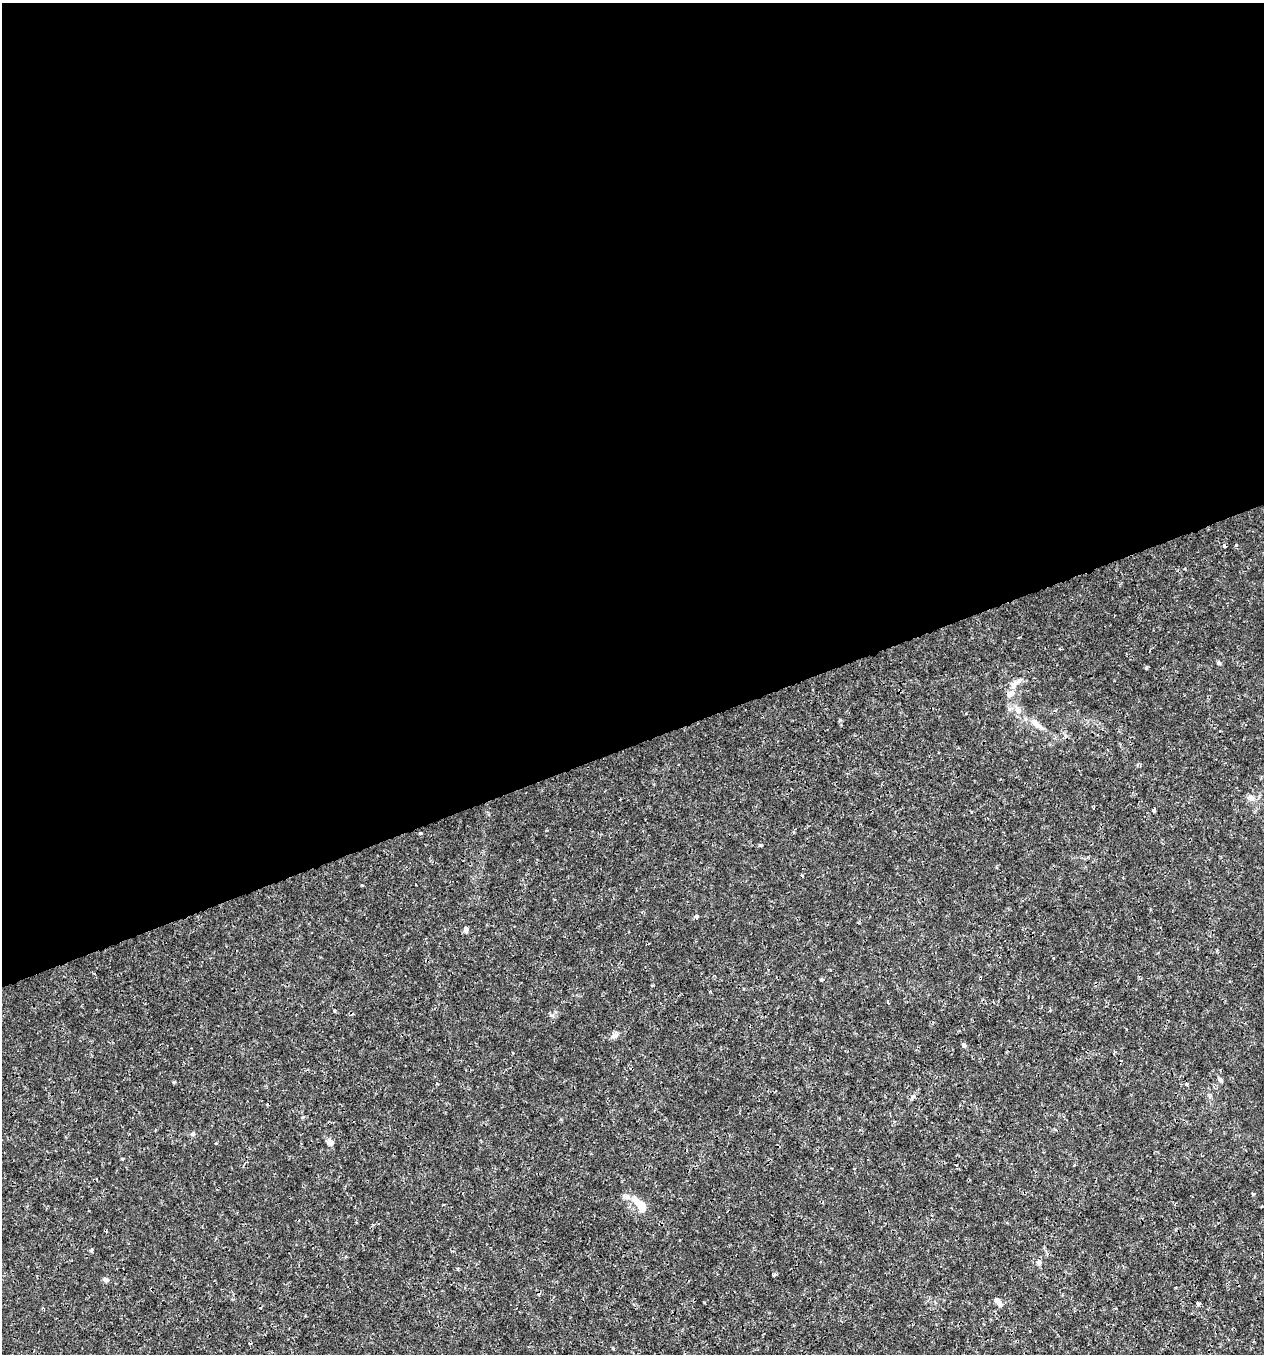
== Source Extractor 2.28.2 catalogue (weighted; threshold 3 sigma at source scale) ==
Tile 2 of 4 x 4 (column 2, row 1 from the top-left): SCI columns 1383-2644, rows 4055-5406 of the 5236 x 5408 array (HDU 1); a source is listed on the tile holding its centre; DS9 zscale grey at full resolution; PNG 1266 x 1356 px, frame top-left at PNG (2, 3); no overlay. Shown black and unused: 55% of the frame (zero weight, under 3 of 4 exposures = <1% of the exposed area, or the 3 px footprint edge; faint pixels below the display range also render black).
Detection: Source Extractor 2.28.2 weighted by HDU 2 'WHT'; one run over the whole footprint, this tile lists its part. Background 0.00101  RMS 9.7e-04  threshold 0.00435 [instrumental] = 3 sigma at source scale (4.5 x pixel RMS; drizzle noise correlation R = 1.50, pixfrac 1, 0.0396/0.0396 arcsec/px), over >= 5 px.
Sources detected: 37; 3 cosmic-ray / hot-pixel residue — not listed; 2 inside a brighter listed object's ellipse — not listed separately; the other 32 listed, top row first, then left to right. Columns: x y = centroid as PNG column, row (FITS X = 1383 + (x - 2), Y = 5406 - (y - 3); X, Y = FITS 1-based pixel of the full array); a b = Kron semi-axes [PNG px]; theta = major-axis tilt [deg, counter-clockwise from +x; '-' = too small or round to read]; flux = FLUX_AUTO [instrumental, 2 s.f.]
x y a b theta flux
1224 546 4 3 - 0.23
1219 663 6 5 - 0.17
1146 668 4 4 - 0.16
1014 684 14 8 58 0.66
1017 710 8 8 - 0.43
1036 724 22 7 -39 0.84
1251 798 10 7 -11 0.46
1154 810 4 3 - 0.67
420 833 4 3 - 0.13
760 845 4 4 - 0.11
696 917 3 3 - 0.55
466 930 8 5 -85 0.31
821 980 4 3 - 0.21
334 1011 3 3 - 0.09
615 1036 9 6 19 0.42
964 1045 6 5 - 0.17
1220 1080 9 5 -50 0.23
174 1082 4 4 - 0.088
1187 1084 5 3 - 0.12
913 1096 7 6 - 0.22
192 1134 7 4 27 0.17
330 1142 7 6 - 0.49
122 1159 4 3 - 0.077
1253 1194 3 3 - 0.14
640 1205 26 10 -51 1.9
91 1250 3 3 - 0.21
1039 1262 7 6 - 0.24
458 1268 4 3 - 0.11
774 1275 4 4 - 0.14
106 1280 8 5 -9 0.22
1198 1303 4 3 - 0.32
999 1304 10 7 -59 0.32
Overlapping masked pixels (flux is a lower limit): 1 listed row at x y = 1224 546
Unlisted compact peaks at least as high as the median listed source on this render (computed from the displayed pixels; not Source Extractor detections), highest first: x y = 1236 545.